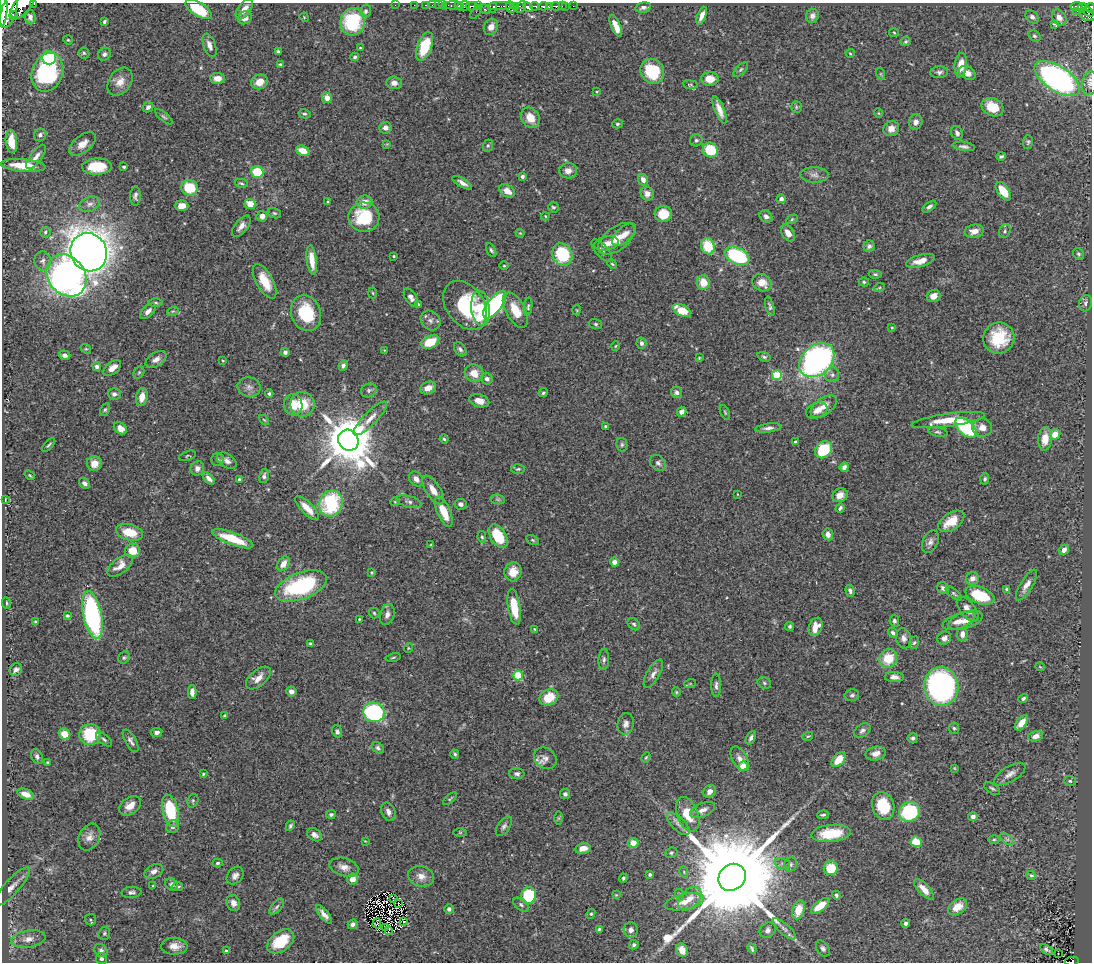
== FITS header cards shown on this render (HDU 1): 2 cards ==
NAXIS1  =                 1090
NAXIS2  =                  960

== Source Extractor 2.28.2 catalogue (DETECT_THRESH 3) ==
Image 1090 x 960 px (HDU 1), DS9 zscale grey, 1 PNG px = 1 image px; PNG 1094 x 964 px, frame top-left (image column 1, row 960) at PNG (2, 3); each listed source drawn as its Kron ellipse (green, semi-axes under 4 px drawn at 4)
Background 0.829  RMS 0.027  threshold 0.0819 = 3 sigma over >= 5 px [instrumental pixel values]
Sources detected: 467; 4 with non-positive FLUX_AUTO (blend fragments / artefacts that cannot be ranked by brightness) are neither listed nor drawn; the other 463 listed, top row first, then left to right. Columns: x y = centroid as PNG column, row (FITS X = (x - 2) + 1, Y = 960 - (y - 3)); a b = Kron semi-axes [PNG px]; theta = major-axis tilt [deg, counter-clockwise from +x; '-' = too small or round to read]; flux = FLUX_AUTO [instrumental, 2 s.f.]
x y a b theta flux
34 4 3 2 - 150
395 5 2 2 - 3.7
414 5 2 2 - 1.2
425 5 3 2 - 15
432 5 2 2 - 5.2
438 5 2 2 - 5.7
443 5 3 2 - 12
454 5 10 3 -2 62
459 5 3 3 - 220
22 6 15 8 47 1900
463 6 7 4 17 790
472 6 6 4 4 190
478 6 3 3 - 54
500 6 11 3 1 190
516 6 3 3 - 86
535 6 4 3 - 210
543 6 4 3 - 260
549 6 3 3 - 150
555 6 4 3 - 270
562 6 2 2 - 35
565 6 3 3 - 31
573 6 2 2 - 3.5
1077 6 6 3 5 120
493 7 5 3 - 130
511 7 6 4 -69 180
521 7 6 4 56 140
528 7 6 3 -40 640
643 7 8 5 12 5
1082 7 4 4 - 49
1090 8 4 3 - 150
3 9 16 3 87 1700
199 9 15 7 -32 70
244 9 12 6 54 14
484 9 6 3 -36 100
9 11 18 7 73 3000
365 11 6 5 - 5
1077 11 2 2 - 5.9
476 12 8 2 55 15
1088 12 6 3 -37 120
14 15 4 3 - 230
702 16 9 4 67 12
812 16 7 6 - 7.6
1088 16 8 5 -15 210
30 17 7 5 -81 7.6
304 17 5 4 - 1.7
1032 17 7 5 -44 4.9
1059 17 8 6 -58 10
245 18 7 6 - 13
104 21 4 3 - 3.1
353 22 14 12 73 120
1054 24 4 3 - 2.8
616 26 11 4 -66 17
491 27 8 6 61 9.9
894 32 5 3 - 1.6
1034 36 7 5 -38 3.3
68 40 5 4 - 2.1
906 41 5 4 - 2.5
210 45 12 6 -70 10
425 46 15 7 70 67
360 48 3 2 - 1.6
278 52 4 3 - 2.7
84 53 5 5 - 2.9
850 53 4 4 - 1.8
104 54 7 6 - 5
355 57 4 4 - 4
49 58 7 6 - 72
280 64 4 3 - 2.5
961 65 12 6 85 26
741 69 9 4 45 3.6
652 71 13 11 -53 74
47 72 20 15 70 230
939 72 9 5 6 5
967 73 9 6 -30 13
881 74 6 4 -71 2.2
217 78 7 5 -5 17
710 79 8 7 - 23
1057 79 26 12 -33 570
120 82 15 11 54 19
260 82 8 7 - 22
394 83 8 6 -4 8.7
1090 83 12 7 81 8.8
690 85 7 4 -8 3.2
597 91 3 2 - 1.4
327 98 5 5 - 13
148 107 6 4 44 5.5
796 107 6 5 - 3.1
993 107 11 8 -25 42
720 110 14 5 -68 15
878 113 5 3 - 1.5
305 114 6 4 -13 3
164 117 11 4 -40 4.2
530 118 11 8 -55 22
916 122 7 7 - 9.4
617 124 5 4 - 2.7
385 128 6 6 - 7.6
891 129 8 7 - 13
957 133 7 5 -65 6
40 135 6 6 - 7.7
696 140 6 6 - 3.8
11 142 12 5 -84 27
1028 142 7 5 87 3.3
83 144 15 8 38 17
387 144 4 4 - 1.6
488 146 6 5 - 2.9
964 146 11 4 -8 5.8
710 150 8 7 - 59
303 151 7 5 -23 24
1001 156 4 3 - 3.3
36 157 15 5 53 11
23 166 22 6 -4 42
97 166 15 8 2 53
124 167 3 3 - 2.4
568 171 9 7 -1 13
257 172 6 5 - 55
814 175 14 7 -1 10
522 177 4 3 - 4.5
643 180 6 5 - 10
241 183 6 4 -12 3.1
462 183 11 4 -31 9.2
190 188 8 7 - 58
507 191 8 6 -33 17
1003 191 10 5 -55 31
647 194 7 6 - 11
135 196 10 5 88 5.6
781 199 4 4 - 7.5
328 202 4 3 - 2.9
364 202 8 6 10 17
90 204 11 7 23 8.7
250 204 5 5 - 24
182 206 7 5 1 16
553 207 5 5 - 3.3
929 207 8 4 37 5.5
274 213 7 5 -16 3.4
663 214 8 8 - 34
262 216 5 5 - 11
545 216 4 4 - 1.9
766 216 7 5 -38 6.9
364 217 15 14 - 100
792 219 6 4 30 2.5
241 226 13 6 51 12
974 231 9 6 9 14
1005 231 7 5 64 3.8
45 232 5 5 - 3.4
520 233 4 3 - 1.6
788 233 9 6 -59 16
624 234 15 7 42 17
617 239 21 11 38 30
606 244 12 7 12 13
708 246 8 7 - 55
869 246 6 5 - 5
491 250 7 4 -61 3.3
602 250 14 6 -49 6
89 252 19 18 - 2900
1079 254 6 5 - 3.3
562 255 12 9 -63 110
394 256 3 3 - 1.7
737 256 13 8 -27 150
312 260 15 5 -83 26
43 261 9 8 - 7.2
920 261 15 6 16 21
612 264 5 4 - 2.3
504 266 5 3 - 1.7
875 274 6 4 -9 3.1
66 275 22 18 -53 950
265 281 19 8 -61 42
864 282 5 4 - 2.7
703 283 7 6 - 28
762 283 10 8 -27 22
879 288 5 3 - 2.3
373 293 5 3 - 1.8
934 296 7 6 - 11
411 297 10 5 -57 9.2
155 303 7 3 -1 3
1085 303 8 6 74 5.6
418 304 3 3 - 2.2
465 305 27 19 -53 130
495 305 16 7 52 370
770 306 10 4 -75 4.5
528 307 9 4 84 3.1
480 308 17 9 -84 33
515 310 19 9 -61 37
577 310 5 3 - 1.6
682 310 10 5 -27 40
148 311 10 5 43 8.1
173 311 6 3 17 2.6
306 313 18 14 -70 91
430 321 11 9 -44 9.6
596 324 6 5 - 3.6
892 328 4 3 - 1.7
999 338 16 15 - 70
430 342 9 6 25 50
641 343 6 5 - 5.5
616 346 5 3 - 1.7
86 349 6 4 -41 2.5
460 349 8 5 -53 5.3
384 350 3 3 - 1.3
285 352 4 4 - 5.3
65 355 6 4 -16 7.7
764 357 7 4 -19 3.6
699 358 4 4 - 1.7
156 359 11 7 32 12
817 360 20 14 43 560
223 361 3 2 - 1.6
343 365 5 4 - 5
97 366 4 4 - 5.9
112 368 10 6 39 15
139 372 6 5 - 2.9
474 373 9 8 - 25
777 375 5 5 - 72
832 375 7 7 - 5.4
487 379 6 5 - 7.1
249 387 11 9 -11 11
428 388 8 6 23 16
369 390 8 6 27 5.4
677 392 6 5 - 6
543 393 5 4 - 3
114 394 6 6 - 6.1
269 394 4 4 - 3.8
142 397 9 6 79 19
479 401 10 6 -15 15
302 404 12 12 - 47
293 405 10 9 - 29
824 406 15 8 36 18
105 410 7 4 62 3
817 410 11 7 21 12
682 412 5 4 - 9.2
725 412 8 3 -64 2.6
370 418 22 6 46 17
264 420 6 3 -44 2
948 420 37 6 8 49
605 426 3 3 - 1.9
982 427 10 9 - 15
120 428 7 5 -39 16
768 428 13 4 7 7.2
966 428 13 7 -41 150
938 432 10 4 -12 4.1
1055 434 5 5 - 21
444 439 4 4 - 2.6
1045 439 11 7 85 23
348 440 11 10 - 10000
795 442 3 3 - 4.8
49 445 8 3 46 3
622 445 7 5 -78 3.7
824 450 9 7 47 85
187 456 9 4 19 2.6
217 459 6 6 - 4.4
227 461 11 6 -33 8.4
94 463 7 7 - 17
658 463 9 7 -45 5.8
844 467 5 4 - 6
197 468 7 6 - 8
518 469 7 4 2 3
30 475 5 3 - 2
264 476 7 4 77 4.9
209 478 7 4 -45 8.2
239 479 3 3 - 3.2
416 479 8 6 -52 11
985 479 6 4 88 3.1
85 483 6 5 - 6.2
433 490 16 7 -57 19
737 494 3 2 - 1
840 495 8 7 - 14
5 499 4 2 - 1.3
498 499 7 5 -7 3.2
395 502 4 4 - 2.1
409 502 13 5 -15 6.5
331 503 13 11 69 140
461 504 6 5 - 6.4
307 508 16 6 -46 22
840 508 5 3 - 3.4
444 512 16 6 -66 35
951 521 14 8 34 35
129 532 14 8 -15 43
828 534 6 5 - 7.9
498 536 13 7 -58 61
482 537 6 4 -79 2.5
233 539 22 6 -20 60
533 540 7 4 -27 2.6
930 542 12 7 64 8.5
431 545 3 3 - 1.7
1064 550 5 4 - 13
133 551 7 7 - 28
614 562 4 4 - 8.6
283 564 8 5 59 17
120 566 15 7 38 18
372 572 4 4 - 1.8
513 572 9 8 - 24
972 578 6 6 - 9.4
1026 585 18 6 58 14
301 586 27 13 20 190
943 588 6 5 - 7.4
1007 589 4 4 - 2.5
850 591 6 4 -73 5.6
954 593 10 4 -40 3.7
980 595 15 8 -21 81
6 603 6 3 -82 2.2
514 607 18 6 -80 50
967 609 15 7 -51 16
374 613 5 5 - 3
387 614 11 7 73 9.6
92 615 24 9 -78 330
67 616 4 4 - 2.7
359 619 3 2 - 1.7
965 620 18 8 18 18
894 621 6 4 -75 4.2
959 621 17 7 20 16
35 622 3 2 - 1.9
634 624 7 5 -44 3.9
790 626 5 4 - 3.6
815 627 9 6 68 20
535 629 3 3 - 1.7
893 633 5 4 - 6
962 634 7 5 82 11
904 638 10 7 -77 8.7
944 638 7 6 - 7.1
914 643 6 4 70 3.3
310 644 4 3 - 2.7
408 648 5 3 - 1.6
124 657 6 5 - 3.2
393 657 7 3 11 2.2
888 658 10 8 62 48
604 659 10 5 86 5.8
1040 667 5 3 - 1.4
16 670 7 6 - 5.5
653 674 16 6 60 9.7
518 676 5 4 - 87
894 677 9 5 -1 9.1
258 678 15 8 40 18
764 683 7 5 -24 3.8
690 684 6 4 18 1.7
716 685 12 5 -89 6.2
941 686 19 17 -82 440
291 691 5 4 - 10
192 692 7 4 -89 9.2
676 692 4 4 - 2.1
852 695 7 5 12 3.9
549 697 10 7 29 42
1023 698 5 4 - 3.7
374 712 11 10 - 230
225 716 3 3 - 2.9
1021 723 9 5 50 17
626 724 11 8 78 9.3
954 728 6 5 - 2.9
337 731 6 5 - 4.3
862 731 9 6 33 5.7
157 732 5 4 - 7.4
64 734 6 5 - 19
90 734 11 10 - 76
808 736 5 3 - 2
1035 736 7 5 14 11
751 738 7 4 60 5.9
913 738 5 5 - 3.8
104 739 9 5 -38 4.3
131 741 12 5 -60 6.6
378 748 7 5 -42 4.4
876 753 10 6 12 12
455 754 4 3 - 3.3
37 757 8 5 -63 5.3
646 757 5 3 - 2.1
545 758 12 10 -39 12
740 759 13 7 -62 13
838 760 8 5 46 33
47 762 3 3 - 1.7
743 766 4 4 - 39
954 768 3 3 - 1.5
203 774 3 3 - 2.1
517 774 7 5 -1 5.6
1010 774 18 7 31 12
1070 781 6 5 - 3.4
992 788 9 4 -36 3.9
710 791 7 5 46 10
26 794 9 5 -21 15
565 794 5 5 - 4.7
450 799 8 3 42 2.4
193 801 7 5 70 3.2
130 806 12 8 36 19
883 806 14 11 -71 70
703 810 13 6 23 12
170 811 16 8 -76 97
388 812 9 6 -66 7.7
909 812 11 9 28 130
331 814 5 4 - 3.7
688 814 18 10 -68 42
823 815 6 3 2 2.9
973 817 5 4 - 6.9
558 818 7 4 90 2.8
678 824 15 6 -45 10
290 826 5 3 - 3.3
504 826 11 6 55 6.2
173 827 7 6 - 5.8
460 832 6 4 0 2.5
831 833 20 8 6 57
314 835 8 6 -33 8.8
89 837 14 10 64 14
994 839 6 3 1 2.2
1007 839 8 4 -37 5.2
365 841 4 3 - 1.3
916 842 5 5 - 43
633 843 5 5 - 16
583 848 7 5 13 15
671 853 6 5 - 3.3
218 863 5 4 - 2.9
782 864 8 5 -20 3.9
791 864 7 6 - 3.9
344 867 15 9 -15 14
831 868 7 7 - 42
154 871 10 6 26 8.8
684 872 6 3 -73 2.3
650 874 3 3 - 4.2
1031 875 5 4 - 3.4
235 876 10 7 49 8.7
421 876 13 10 -14 16
732 877 14 12 43 64000
623 878 4 3 - 3.1
352 879 5 5 - 18
172 885 7 5 -39 4.9
153 886 4 4 - 2.1
12 887 25 7 47 17
177 887 6 4 12 3.8
924 889 13 5 -47 16
131 892 10 5 4 5.8
528 895 8 7 - 94
616 895 4 4 - 1.5
680 895 6 4 -73 2.5
836 895 4 3 - 3.7
393 898 3 2 - 0.78
690 899 14 9 46 20
684 902 20 7 12 23
233 903 8 6 -66 11
399 903 2 2 - 1.7
521 905 9 5 -38 4.7
820 906 11 5 38 27
277 907 9 5 49 4.8
958 907 10 7 34 24
449 909 4 4 - 6.2
798 910 9 6 71 32
324 914 11 4 -51 11
591 914 5 4 - 2.4
90 920 6 5 - 3.4
404 922 3 2 - 1.9
377 923 5 3 - 0.49
905 923 4 4 - 4.8
353 924 5 4 - 6.1
386 928 3 2 - 1.1
599 929 4 4 - 2.1
784 929 15 5 -41 8.3
631 930 7 7 - 8.2
768 930 8 7 - 6.4
388 931 3 2 - 270
104 933 6 6 - 3.9
28 939 17 8 9 19
281 941 15 9 37 54
634 945 5 4 - 3.8
174 946 13 8 -3 16
752 948 6 3 -63 3
823 948 9 6 -55 5.1
1046 949 7 4 -35 4.1
682 950 7 5 -63 17
101 951 7 6 - 5.3
226 951 4 3 - 4.2
1058 953 3 2 - 4
101 959 5 5 - 4.6
1072 961 7 3 10 47
At the frame edge (FLAGS 8, measured only in part): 7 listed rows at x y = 34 4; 22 6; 1090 8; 3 9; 199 9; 1090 83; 1072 961
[4 non-positive-flux detections neither listed nor drawn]